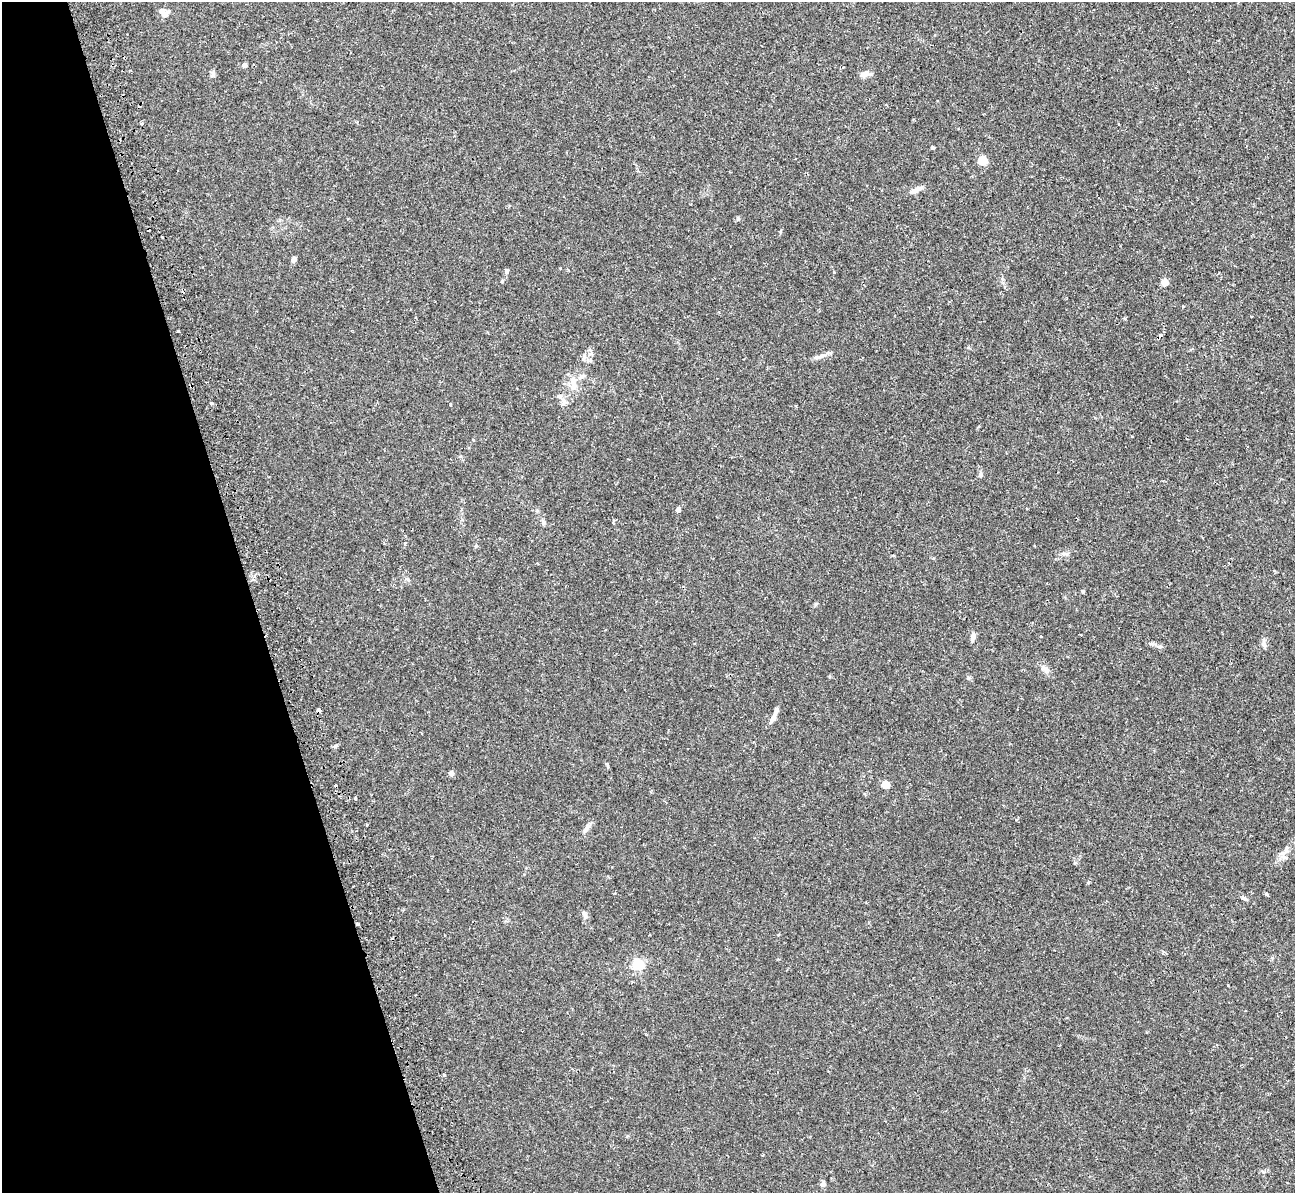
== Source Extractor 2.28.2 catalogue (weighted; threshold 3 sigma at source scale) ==
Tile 5 of 4 x 4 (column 1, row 2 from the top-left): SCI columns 13-1305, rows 2687-3877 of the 5236 x 5221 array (HDU 1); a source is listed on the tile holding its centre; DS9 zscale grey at full resolution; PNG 1297 x 1195 px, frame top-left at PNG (2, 2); no overlay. Shown black and unused: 19% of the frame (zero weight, under 2 of 3 exposures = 3% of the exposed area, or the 3 px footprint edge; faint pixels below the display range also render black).
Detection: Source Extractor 2.28.2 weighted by HDU 2 'WHT'; one run over the whole footprint, this tile lists its part. Background 0.0213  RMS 0.0039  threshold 0.0176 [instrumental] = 3 sigma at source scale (4.5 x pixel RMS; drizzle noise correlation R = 1.50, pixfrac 1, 0.05/0.05 arcsec/px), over >= 5 px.
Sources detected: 50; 1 inside a brighter object's white glare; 5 cosmic-ray / hot-pixel residue — not listed; the other 44 listed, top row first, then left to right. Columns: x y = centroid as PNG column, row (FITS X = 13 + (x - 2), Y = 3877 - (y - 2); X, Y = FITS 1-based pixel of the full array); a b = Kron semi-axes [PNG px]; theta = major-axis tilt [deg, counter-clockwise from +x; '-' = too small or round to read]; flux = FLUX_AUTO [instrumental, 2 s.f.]
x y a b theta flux
162 11 7 6 - 2.1
244 65 4 4 - 2
213 73 7 6 - 0.79
866 74 10 8 -6 1.9
142 123 3 3 - 0.8
932 148 3 3 - 0.74
982 160 5 5 - 19
916 190 16 6 26 2.4
738 219 5 4 - 0.49
294 260 7 6 - 1.1
507 271 6 5 - 0.78
834 272 3 3 - 0.33
1164 282 4 4 - 6.4
1183 306 3 3 - 0.5
178 331 3 3 - 0.5
821 356 13 4 24 1.6
573 385 22 8 86 4.2
191 386 4 3 - 0.4
559 396 7 6 - 0.96
211 403 3 3 - 1.1
450 404 3 3 - 0.41
981 475 7 5 90 0.75
678 509 5 4 - 1.5
543 523 6 5 - 0.61
405 544 5 3 - 0.5
1083 592 5 3 - 0.41
973 637 10 5 78 1.6
1152 644 6 5 - 0.71
1264 644 9 7 -71 1.3
1045 669 14 8 -37 2
969 678 6 5 - 0.58
773 718 13 7 60 2
335 746 6 4 18 0.79
607 765 10 3 -67 0.48
451 773 6 5 - 1.3
886 785 5 4 - 8.7
355 798 3 3 - 0.68
586 828 16 5 56 1.8
1286 850 15 5 63 2
1244 898 8 4 -32 0.77
584 914 10 5 -67 1.1
357 924 3 3 - 0.98
638 965 5 5 - 44
823 1184 6 6 - 1.2
Overlapping masked pixels (flux is a lower limit): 2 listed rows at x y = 191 386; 357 924
Unlisted compact peaks at least as high as the median listed source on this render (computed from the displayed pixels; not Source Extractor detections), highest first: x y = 1266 894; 1125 318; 815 604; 1088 882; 1067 554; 1228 985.